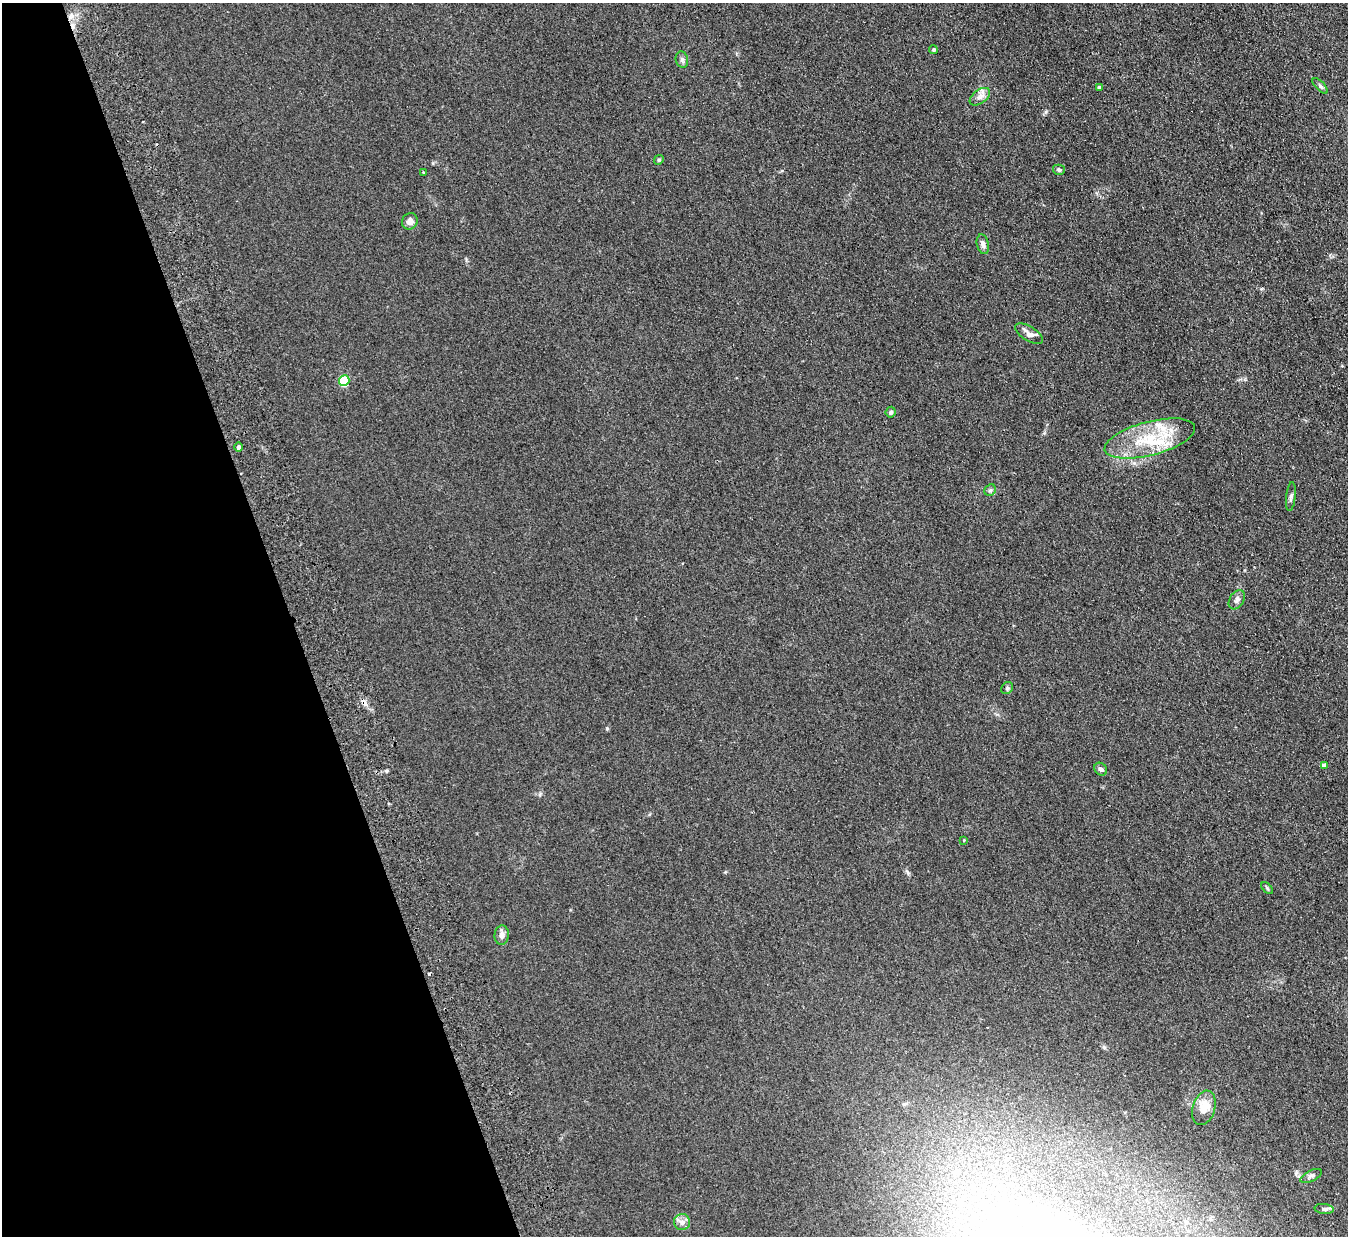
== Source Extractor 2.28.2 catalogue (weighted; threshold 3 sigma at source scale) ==
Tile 5 of 4 x 4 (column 1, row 2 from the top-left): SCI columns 56-1401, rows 2642-3875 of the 5492 x 5407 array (HDU 1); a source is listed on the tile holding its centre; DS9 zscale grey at full resolution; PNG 1350 x 1238 px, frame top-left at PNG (2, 3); each listed source drawn as its Kron ellipse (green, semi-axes under 4 px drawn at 4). Shown black and unused: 22% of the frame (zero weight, under 2 of 3 exposures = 3% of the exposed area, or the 3 px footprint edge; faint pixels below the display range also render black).
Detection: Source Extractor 2.28.2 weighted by HDU 2 'WHT'; one run over the whole footprint, this tile lists its part. Background 0.101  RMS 0.011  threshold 0.0517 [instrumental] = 3 sigma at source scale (4.5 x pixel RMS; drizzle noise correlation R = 1.50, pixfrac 1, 0.05/0.05 arcsec/px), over >= 5 px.
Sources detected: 32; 3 cosmic-ray / hot-pixel residue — neither listed nor drawn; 1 inside a brighter listed object's ellipse — not listed separately; the other 28 listed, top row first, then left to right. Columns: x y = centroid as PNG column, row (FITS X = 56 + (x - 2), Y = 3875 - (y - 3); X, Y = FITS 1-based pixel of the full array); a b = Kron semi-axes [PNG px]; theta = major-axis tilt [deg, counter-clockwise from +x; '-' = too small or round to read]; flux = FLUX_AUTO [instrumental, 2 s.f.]
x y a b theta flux
933 49 4 4 - 1.7
682 60 8 6 -76 2.5
1320 86 10 4 -46 2.2
1099 87 4 3 - 2.6
980 97 12 6 37 5.8
659 160 5 4 - 1.4
1059 170 6 5 - 2.6
423 172 3 3 - 1.2
410 221 8 7 - 5.9
983 244 10 6 -78 4.1
1029 334 16 7 -31 8.4
344 380 5 5 - 55
891 412 5 5 - 2.7
1150 438 46 17 15 57
238 447 4 4 - 3.9
990 490 6 5 - 2
1291 497 14 4 83 3
1237 600 10 7 58 3.8
1007 688 6 5 - 2
1324 765 4 4 - 5.7
1101 769 7 5 -43 3.5
964 840 4 3 - 0.89
1267 888 7 4 -46 1.6
502 935 10 7 86 5.3
1204 1108 18 11 72 16
1311 1176 11 5 27 3.1
1324 1209 9 5 -5 2.5
682 1222 8 8 - 6.3
Unlisted compact peaks at least as high as the median listed source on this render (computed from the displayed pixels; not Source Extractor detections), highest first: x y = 607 728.